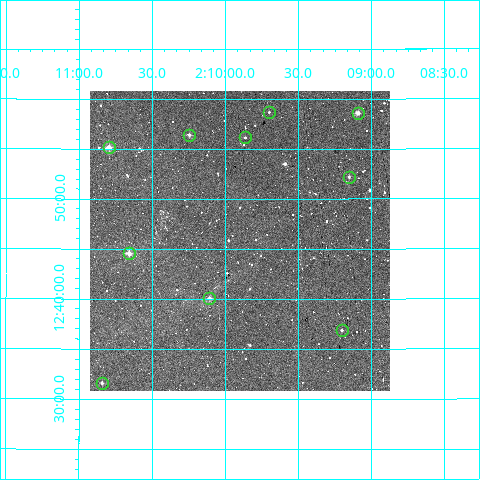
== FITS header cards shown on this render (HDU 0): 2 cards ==
NAXIS1  =                  300
NAXIS2  =                  300

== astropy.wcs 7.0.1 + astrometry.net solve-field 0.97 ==
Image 300 x 300 px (HDU 0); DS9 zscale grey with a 90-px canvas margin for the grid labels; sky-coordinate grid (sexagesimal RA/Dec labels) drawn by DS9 from the SOLVED WCS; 10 Tycho-2 reference stars matched to detected sources circled (green)
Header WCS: RA---TAN/DEC--TAN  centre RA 02:09:54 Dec +12:46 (32.48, +12.76 deg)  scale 6 arcsec/px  FOV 30.0' x 30.0'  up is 0 deg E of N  parity normal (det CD < 0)
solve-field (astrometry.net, Tycho-2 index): VERIFIED the header's WCS against the Tycho-2 star catalogue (verified at 2 index scales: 10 matches each, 0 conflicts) and refined it, rather than solving blind
Solved WCS: RA---TAN-SIP/DEC--TAN-SIP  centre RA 02:09:54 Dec +12:46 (32.48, +12.76 deg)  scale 6 arcsec/px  FOV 30.0' x 30.0'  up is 0 deg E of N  parity normal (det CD < 0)
The solver's refit moves the header's centre by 1.6 arcsec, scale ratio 1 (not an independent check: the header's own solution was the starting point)
Tycho-2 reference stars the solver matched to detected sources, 10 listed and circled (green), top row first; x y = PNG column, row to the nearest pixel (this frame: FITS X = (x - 90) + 1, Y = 300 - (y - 91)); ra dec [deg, ICRS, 3 dp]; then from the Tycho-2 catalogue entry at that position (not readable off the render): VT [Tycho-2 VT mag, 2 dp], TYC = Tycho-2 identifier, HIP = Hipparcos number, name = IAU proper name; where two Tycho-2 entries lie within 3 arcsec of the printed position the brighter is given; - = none
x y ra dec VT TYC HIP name
269 112 32.425 +12.978 12.48 636-381-1 - -
358 113 32.274 +12.977 11.58 636-921-1 - -
189 135 32.562 +12.940 11.39 636-461-1 - -
245 137 32.467 +12.935 12.09 636-701-1 - -
109 147 32.699 +12.919 10.42 636-965-1 - -
349 177 32.289 +12.870 11.98 636-1096-1 - -
129 253 32.665 +12.743 10.61 636-640-1 - -
209 298 32.527 +12.668 11.26 636-1091-1 - -
342 330 32.301 +12.614 12.25 636-1110-1 - -
102 383 32.710 +12.526 11.82 636-725-1 - -